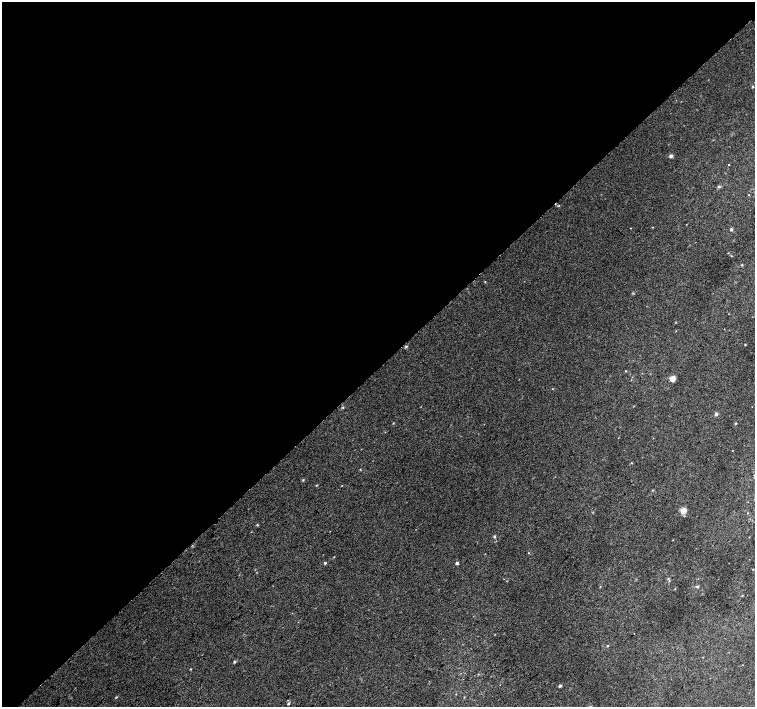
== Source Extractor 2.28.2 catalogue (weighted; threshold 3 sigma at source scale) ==
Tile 2 of 4 x 4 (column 2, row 1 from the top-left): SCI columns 1546-3051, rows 4481-5889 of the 6096 x 6079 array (HDU 1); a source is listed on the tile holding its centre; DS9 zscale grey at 2 x 2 block average (1 PNG px = mean of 2 x 2 image px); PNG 757 x 709 px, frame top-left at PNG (2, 2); no overlay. Shown black and unused: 52% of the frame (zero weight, under 2 of 3 exposures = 2% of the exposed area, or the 3 px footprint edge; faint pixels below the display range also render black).
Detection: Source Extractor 2.28.2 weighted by HDU 2 'WHT'; one run over the whole footprint, this tile lists its part. Background 0.0147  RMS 0.0075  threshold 0.0339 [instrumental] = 3 sigma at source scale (4.5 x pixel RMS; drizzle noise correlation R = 1.50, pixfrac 1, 0.0396/0.0396 arcsec/px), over >= 5 px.
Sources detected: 35; all 35 listed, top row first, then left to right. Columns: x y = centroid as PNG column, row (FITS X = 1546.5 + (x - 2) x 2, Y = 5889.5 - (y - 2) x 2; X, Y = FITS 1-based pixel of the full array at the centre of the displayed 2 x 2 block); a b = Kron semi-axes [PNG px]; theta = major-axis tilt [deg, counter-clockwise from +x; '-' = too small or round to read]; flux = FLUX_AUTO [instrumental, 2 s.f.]
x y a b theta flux
753 87 3 3 - 1.4
671 156 4 3 - 5.2
729 164 2 2 - 0.65
719 186 4 3 - 2.1
559 205 2 2 - 0.93
731 229 4 3 - 2.2
728 253 3 2 - 0.74
731 256 2 2 - 0.88
742 265 3 2 - 1
485 282 3 2 - 0.8
745 345 2 2 - 1
406 346 4 4 - 1.9
626 371 2 2 - 1.1
672 378 4 3 - 20
343 407 3 3 - 1.6
716 414 4 3 - 3.4
735 423 3 2 - 1.3
303 480 3 3 - 1.3
317 485 3 2 - 0.98
342 485 2 2 - 0.78
653 490 3 2 - 1.1
683 511 6 5 - 14
257 525 3 3 - 1.2
494 536 4 3 - 1.9
334 557 2 2 - 0.72
325 563 2 2 - 2.9
457 563 3 3 - 2.8
697 586 4 3 - 2.3
608 646 3 2 - 1.1
234 661 4 3 - 1.8
742 665 2 2 - 0.48
191 669 3 2 - 1
560 686 3 2 - 3.9
116 697 3 2 - 1.3
288 703 3 2 - 2.3
Diffuse or blended objects may show on this block-average render without a row.